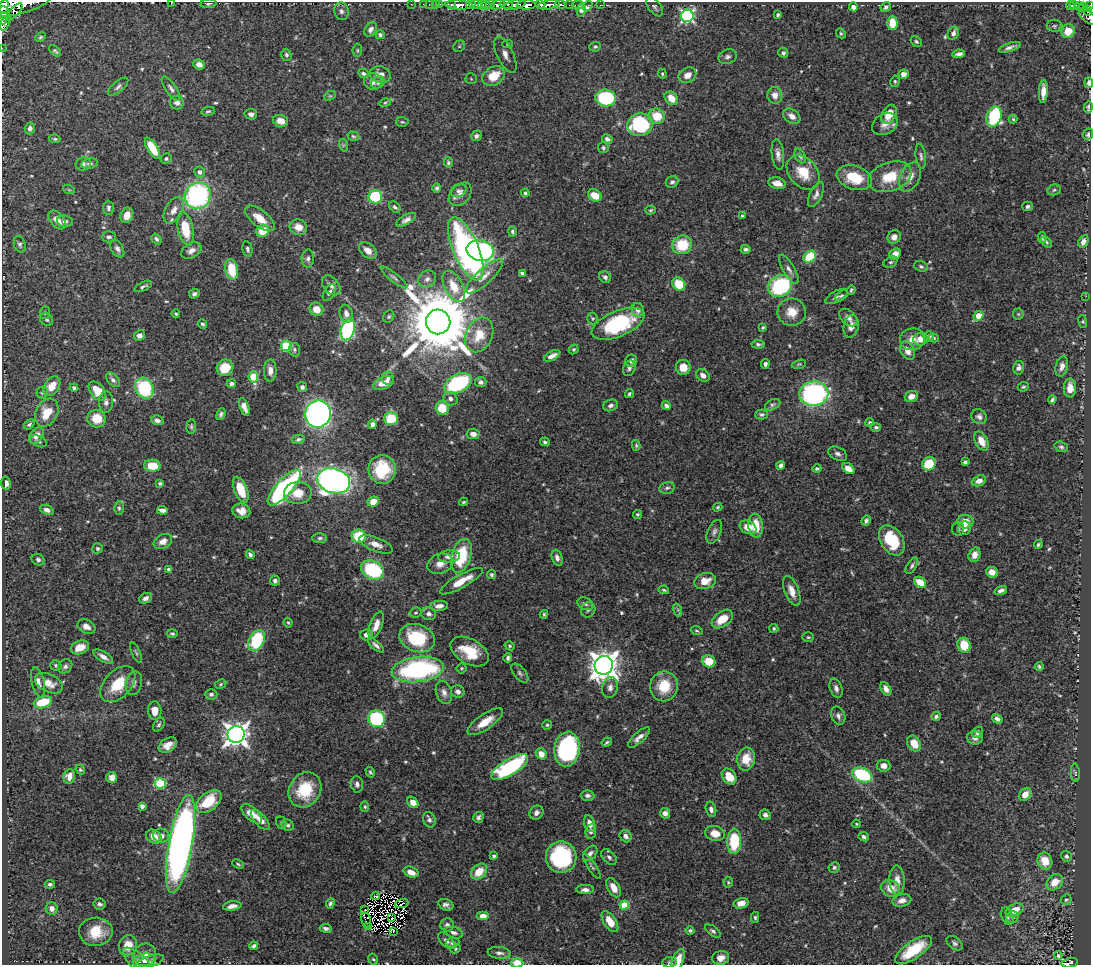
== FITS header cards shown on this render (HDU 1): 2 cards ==
NAXIS1  =                 1089
NAXIS2  =                  963

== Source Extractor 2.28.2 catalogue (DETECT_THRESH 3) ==
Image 1089 x 963 px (HDU 1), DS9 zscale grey, 1 PNG px = 1 image px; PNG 1093 x 967 px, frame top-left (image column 1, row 963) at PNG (2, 2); each listed source drawn as its Kron ellipse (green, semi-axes under 4 px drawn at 4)
Background 0.531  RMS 0.014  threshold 0.0414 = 3 sigma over >= 5 px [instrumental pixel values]
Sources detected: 593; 6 with non-positive FLUX_AUTO (blend fragments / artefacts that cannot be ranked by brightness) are neither listed nor drawn; of the other 587, the 500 brightest by FLUX_AUTO listed and drawn (87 fainter detections omitted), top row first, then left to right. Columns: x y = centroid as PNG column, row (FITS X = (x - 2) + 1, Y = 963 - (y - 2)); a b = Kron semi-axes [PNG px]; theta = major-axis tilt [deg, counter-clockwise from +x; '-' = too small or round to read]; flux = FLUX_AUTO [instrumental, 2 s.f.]
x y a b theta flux
172 2 3 2 - 2.6
21 4 31 10 16 2000
208 4 8 4 4 1.6
411 4 2 2 - 11
423 4 2 2 - 8.1
429 4 2 2 - 7.3
436 4 3 3 - 23
440 4 2 2 - 7.3
490 4 4 3 - 72
506 4 7 3 -8 180
540 4 5 3 - 240
560 4 5 3 - 140
452 5 3 3 - 36
459 5 14 4 -4 1000
471 5 4 3 - 390
475 5 6 3 -6 380
482 5 4 3 - 65
486 5 4 2 - 110
498 5 7 4 22 410
515 5 11 4 16 420
526 5 9 4 4 740
549 5 11 4 10 570
569 5 2 2 - 38
578 5 6 2 0 23
600 5 2 2 - 6.4
1075 5 5 3 - 88
1079 5 3 2 - 51
587 6 6 3 53 13
1070 6 4 3 - 83
1084 6 3 3 - 21
1089 6 3 3 - 110
4 7 8 4 74 820
655 7 11 6 -52 2.7
853 7 4 4 - 5
886 7 5 5 - 2.4
1081 8 3 3 - 25
581 10 7 4 80 2.8
1088 10 5 3 - 52
341 11 9 7 -76 3.5
3 12 6 6 - 630
14 12 11 4 47 250
778 15 3 3 - 1.9
687 16 6 6 - 180
1088 17 10 5 -37 180
3 18 7 5 60 530
6 22 9 4 66 140
892 23 7 5 -87 20
1054 26 8 6 1 1.9
371 29 8 5 52 3.7
1068 31 7 6 - 16
841 33 5 4 - 1.4
953 33 7 5 62 4
380 35 4 4 - 2.2
40 37 5 3 - 1.3
916 41 6 4 -34 1.7
508 44 5 4 - 1.8
459 46 6 5 - 1.5
595 47 6 4 23 1.6
1010 47 11 4 18 3.7
2 48 2 2 - 5
357 50 7 4 84 1.4
55 51 7 4 -40 1.5
783 53 5 5 - 2.5
959 54 6 4 11 3.9
286 55 6 5 - 2.1
505 55 19 8 -65 10
728 57 9 7 17 3
199 64 6 5 - 4.3
363 73 6 4 -25 1.9
662 74 5 4 - 1.2
904 74 5 4 - 5.7
380 75 10 8 -14 8.2
687 75 9 7 32 8
493 76 12 9 31 30
471 79 6 5 - 1.5
373 81 9 8 - 5.3
895 81 6 4 80 1.5
378 82 7 6 - 3
1089 83 5 4 - 3.3
118 87 12 5 40 3.1
171 88 14 5 -56 3.5
1043 91 12 4 86 8.6
775 95 8 7 - 7.6
330 96 6 4 27 1.3
606 98 10 8 -6 81
671 98 7 6 - 12
177 103 7 6 - 4.5
385 103 6 4 15 1.3
1088 107 6 4 87 1.7
208 111 7 4 11 1.4
251 114 6 5 - 3.7
889 114 10 7 60 17
657 116 8 7 - 24
792 116 9 6 -35 6.7
994 117 10 7 74 84
1013 119 4 4 - 1.2
281 121 7 6 - 8.3
402 122 6 5 - 1.5
885 124 14 10 28 8.1
640 125 13 11 17 86
30 128 6 5 - 3.2
1088 134 6 5 - 2.2
353 136 6 4 -17 1.5
476 136 5 5 - 2.7
55 139 6 4 -7 1.6
607 139 5 4 - 3.4
343 145 6 4 -72 1.5
152 148 12 5 -58 27
603 148 5 5 - 1.8
778 154 15 6 -83 5.3
800 156 8 5 -59 2.5
921 156 12 5 -84 2.9
166 159 5 5 - 1.9
448 162 5 4 - 1.7
83 164 7 6 - 2.7
89 164 8 5 10 2.6
200 172 5 5 - 4.2
803 173 19 14 -48 21
890 177 22 14 19 27
910 177 16 9 65 9.4
854 178 18 12 -18 29
672 182 6 5 - 2.7
777 183 9 5 -12 8
437 188 4 4 - 2.1
69 190 6 4 -19 1.2
1054 190 7 5 15 1.8
458 191 8 6 26 3.1
525 193 4 3 - 1.5
460 194 13 9 46 6.8
816 194 13 6 65 4.3
595 195 7 6 - 14
198 196 13 12 - 180
375 197 7 6 - 60
1028 206 5 5 - 2.5
395 207 7 4 -49 1.9
108 208 7 5 -87 2.5
174 210 14 8 61 8.8
651 210 5 4 - 1.4
127 215 8 6 68 8.1
742 216 3 3 - 1.5
260 218 18 8 -39 16
57 220 11 6 -49 9.7
406 220 11 5 29 4.5
65 221 8 5 -4 3.1
298 227 9 7 -19 11
185 229 17 7 -78 31
263 231 7 6 - 21
512 231 5 4 - 1.8
109 237 7 5 1 2.6
894 237 7 6 - 5.5
1042 238 5 3 - 1.7
156 239 6 4 -56 2.5
1046 242 6 3 -40 1.6
1083 242 7 5 62 5.2
20 244 8 5 -74 2.4
682 245 10 9 - 34
117 249 9 6 -60 3.6
247 249 8 5 -79 2.1
466 249 34 12 -67 270
746 249 5 4 - 2.4
191 251 11 7 29 4.9
368 251 10 7 -43 7.9
480 251 14 10 -12 210
895 254 6 5 - 8.4
810 257 7 5 38 34
308 258 9 6 88 3.2
890 262 7 5 26 1.9
921 266 7 5 -22 2
232 269 10 6 -78 27
789 269 17 5 -60 4.9
522 273 4 3 - 2.7
484 276 24 7 42 10
394 277 16 4 -38 3.2
605 277 6 5 - 3
427 279 9 8 - 4.5
679 284 7 6 - 27
331 285 11 7 -51 5
143 286 9 3 24 1.8
454 286 17 9 -62 18
780 286 12 10 30 85
851 290 5 3 - 1.4
329 292 9 5 60 2.8
194 294 5 4 - 2.9
841 296 7 4 30 1.5
1086 296 2 2 - 10
836 297 12 5 27 2.9
316 309 7 6 - 12
638 310 7 6 - 3.9
792 312 14 13 - 13
45 313 6 5 - 1.5
176 314 4 3 - 1.3
346 314 9 6 -74 5
1018 314 5 5 - 1.4
389 316 6 5 - 1.7
978 316 5 4 - 20
848 317 10 7 -42 4.8
593 318 6 5 - 1.4
47 320 7 6 - 2.1
1083 321 6 4 -72 1.4
438 322 12 12 - 12000
202 324 5 4 - 1.9
618 324 28 13 23 85
851 326 11 7 78 7
763 327 3 3 - 1.2
348 330 11 6 72 160
479 335 18 13 64 22
139 336 5 5 - 4.8
929 336 5 5 - 3.8
934 338 5 4 - 1.4
912 339 12 11 - 10
920 339 7 6 - 9
758 344 6 4 -6 1.9
286 346 5 5 - 63
574 349 5 4 - 1.5
294 350 7 5 -82 1.9
907 351 10 6 -65 8.5
552 356 9 4 27 6.1
631 361 6 5 - 4.7
765 364 5 4 - 2.6
799 364 7 4 14 1.3
1062 366 10 6 76 4.8
683 367 7 7 - 13
225 368 8 8 - 18
629 368 8 6 67 2.7
1019 368 7 5 78 3.4
270 370 11 6 89 6.4
703 375 7 5 -40 5.4
253 377 6 5 - 40
388 378 7 5 -81 3.1
113 380 9 5 -47 3.2
481 382 6 5 - 3.3
383 383 11 6 25 14
458 383 15 9 25 100
231 384 4 4 - 2.8
52 386 11 7 56 13
302 387 5 4 - 2.6
1023 387 6 4 22 1.7
74 388 4 4 - 2.2
144 388 11 8 -63 72
1070 388 9 6 88 7.9
97 391 11 7 -51 19
42 392 6 5 - 1.8
629 394 5 4 - 2
814 394 14 12 6 180
911 396 7 5 20 8.3
450 399 7 6 - 2.9
1052 399 4 3 - 1.7
106 402 11 7 89 4.4
610 405 8 5 19 3.4
773 405 8 5 24 2.2
666 406 4 4 - 3
244 407 9 4 -69 6.1
442 408 7 6 - 22
47 413 15 10 62 20
221 414 6 4 69 2.3
318 414 13 13 - 390
761 414 6 5 - 2.2
979 417 8 7 - 3.7
96 419 9 8 - 19
391 419 7 6 - 25
157 420 6 5 - 3.7
870 422 4 4 - 1.4
29 424 6 4 41 2.1
372 424 5 4 - 4
191 426 7 4 84 1.7
876 427 5 4 - 1.9
473 434 6 5 - 5.1
36 436 9 6 53 8.2
298 439 6 4 14 2.3
39 441 9 5 -22 2.2
981 441 10 6 -62 10
545 442 5 4 - 1.9
636 445 5 4 - 1.4
1061 447 7 5 -18 2.1
838 454 10 6 -28 3.5
965 462 4 3 - 2
929 464 7 6 - 27
781 465 4 4 - 3
152 466 8 6 -3 20
817 468 4 4 - 1.8
382 469 14 13 - 42
848 469 7 4 -39 9.2
334 481 16 12 -16 480
979 481 7 5 22 5.9
6 483 6 5 - 5.9
160 483 4 4 - 1.6
284 488 22 8 48 190
667 488 8 6 12 2.2
241 490 13 6 -68 24
298 493 14 11 4 14
373 501 6 5 - 13
463 502 4 3 - 1.2
718 507 5 3 - 1.4
119 508 7 5 -88 1.9
47 510 7 4 -21 3.8
162 510 5 4 - 4.8
241 511 9 7 -15 7.7
637 514 4 4 - 1.2
866 521 5 4 - 2.1
965 522 8 7 - 14
756 526 12 7 -83 20
748 527 9 6 -27 12
964 528 7 6 - 6.1
958 529 7 6 - 1.7
714 532 12 6 66 3.4
359 536 7 7 - 33
320 538 7 5 1 2.2
892 540 16 11 -57 46
163 541 10 7 28 7.2
376 544 18 7 -22 8.8
1038 545 4 3 - 1.6
97 548 5 5 - 2.1
250 554 5 3 - 2.2
975 555 7 6 - 8.4
449 556 11 6 4 6.1
461 556 17 9 73 51
557 558 8 5 -71 3.9
38 560 6 5 - 2.9
440 564 13 9 21 8.6
912 566 9 4 58 2.2
169 570 4 4 - 3.6
373 570 12 9 -26 76
992 572 6 5 - 8.4
491 575 4 4 - 1.9
275 581 5 5 - 2.7
461 581 24 6 29 17
705 581 11 7 15 11
920 582 6 5 - 16
664 590 5 3 - 1.3
1001 590 7 4 17 3.5
792 591 15 7 -68 9.4
145 598 7 5 25 3.9
585 604 8 6 -26 2.6
439 606 9 5 5 6.3
588 610 8 7 - 2.6
678 610 7 4 -72 1.9
416 613 6 5 - 1.6
429 614 7 6 - 3.6
544 614 4 3 - 1.4
722 619 12 7 36 17
288 623 5 3 - 1.2
376 625 14 6 69 9.3
86 626 9 6 -26 6.6
774 628 4 4 - 1.6
697 631 6 4 -21 1.3
172 634 5 4 - 1.7
367 635 6 5 - 5.9
808 637 6 4 -1 1.3
417 638 18 13 -20 56
257 640 11 7 61 66
376 645 10 4 -41 3.5
964 645 7 6 - 24
510 646 5 4 - 1.6
80 647 9 6 21 14
470 652 21 12 -30 28
136 653 11 3 -66 1.7
103 657 11 5 -32 5.5
508 658 4 3 - 2.3
709 661 7 6 - 17
56 665 6 5 - 2.1
604 665 9 9 - 1300
65 666 8 6 43 2.8
1039 666 4 4 - 1.5
461 668 5 5 - 1.4
418 669 26 12 7 170
520 673 11 6 -49 2.7
38 682 15 6 -77 6.7
49 683 15 9 -26 11
134 683 12 8 77 4.4
118 684 21 13 47 30
221 684 6 4 28 1.3
664 686 15 14 - 26
610 687 10 7 77 5.4
836 688 10 6 -69 3.9
886 689 7 4 -60 4.7
444 692 12 8 -73 5.3
458 692 6 6 - 3.6
211 694 6 5 - 2.7
43 702 9 6 17 32
155 711 9 6 -88 11
838 716 9 6 -66 3.9
936 716 5 4 - 2.3
377 719 8 8 - 98
997 719 6 4 -34 3.9
485 722 21 7 34 15
159 725 7 5 58 2.1
547 725 5 4 - 1.5
978 732 6 5 - 2.8
236 735 8 8 - 840
639 737 14 5 42 5.7
975 738 8 6 -8 4.3
607 742 5 3 - 1.7
914 743 8 6 -56 14
168 745 10 6 34 8.3
567 749 17 12 83 150
541 754 6 5 - 9.3
746 759 11 9 80 19
884 766 7 6 - 5.5
510 767 21 8 32 130
80 770 5 4 - 1.3
370 772 5 4 - 1.6
1075 773 9 4 -86 1.8
862 775 10 7 -23 82
69 776 7 6 - 6.8
112 777 5 5 - 5.3
729 777 8 6 -53 18
160 783 6 5 - 66
357 784 8 6 -80 3.2
305 790 18 15 57 37
1025 794 7 5 45 8.2
587 795 7 5 -1 2.8
209 801 15 9 39 36
413 802 6 5 - 9
142 806 4 4 - 4
365 807 5 4 - 1.3
711 809 7 5 -76 3.8
536 813 7 6 - 4.4
665 813 5 5 - 5.4
252 814 12 6 -42 11
765 815 6 5 - 3.1
478 817 5 5 - 2.5
260 820 12 6 -48 7.4
429 820 8 6 -69 3.2
281 823 6 5 - 1.6
590 824 8 5 -72 6.5
856 824 4 3 - 1.2
288 825 6 5 - 2.2
591 831 7 5 80 2.4
715 833 10 7 -13 13
161 836 8 7 - 5.4
626 836 6 5 - 4.2
154 837 8 6 -34 10
864 837 5 4 - 2.5
734 841 12 7 88 54
181 844 50 12 80 600
590 853 9 6 48 3.4
494 856 4 3 - 1.8
1066 856 5 5 - 1.9
561 857 16 15 - 98
609 857 9 6 -46 3.1
1045 861 9 7 -71 16
238 864 6 4 -23 1.3
592 866 15 4 -57 2.1
834 867 6 5 - 2.3
411 872 8 5 -18 8.3
479 872 9 6 44 18
897 880 15 7 -88 9.1
728 882 5 4 - 1.3
1055 882 9 7 41 12
50 884 5 4 - 2
614 888 10 6 -61 9.9
891 888 10 8 -32 13
585 890 9 4 2 4.4
375 896 4 2 - 5.4
902 900 9 6 14 6.2
1066 900 5 5 - 1.7
330 903 5 4 - 2.5
741 903 7 5 15 9.1
99 904 6 5 - 2.8
402 904 7 2 20 1.2
446 905 8 5 -23 3.6
624 905 5 4 - 35
232 906 9 4 9 6
52 908 6 6 - 5.5
365 909 2 2 - 1.1
1015 910 9 6 26 14
483 916 6 4 0 7.5
1007 916 9 5 -70 2.7
755 917 5 4 - 1.7
1013 917 6 5 - 1.9
391 918 2 2 - 1.4
366 920 8 5 -79 4.2
610 921 12 6 -56 15
447 925 6 6 - 3.2
369 926 3 2 - 3.3
326 928 6 4 -8 3.1
690 930 4 4 - 1.7
713 931 9 4 -36 2.4
96 932 17 14 2 23
393 932 3 2 - 2.5
454 933 9 5 -15 3.4
446 941 10 5 -44 3.6
452 943 7 5 9 2.3
955 943 9 6 -37 2.5
128 945 10 9 - 15
254 946 4 3 - 2.5
456 949 5 4 - 1.2
913 950 21 8 34 38
499 953 12 6 -6 4.1
145 955 12 11 - 7.7
1058 955 4 3 - 1.5
721 958 8 7 - 7.1
373 959 6 4 -58 1.4
678 960 12 5 67 12
137 961 17 7 -41 5.7
144 961 11 7 12 4
150 962 15 5 18 3.8
670 962 7 5 4 1.7
517 963 6 4 -2 12
1070 963 8 4 12 110
At the frame edge (FLAGS 8, measured only in part): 13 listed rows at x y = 172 2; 21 4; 1089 6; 4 7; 3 12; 1088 17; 3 18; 2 48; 1089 83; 1088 134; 678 960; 517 963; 1070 963
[87 fainter detections neither listed nor drawn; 6 non-positive-flux detections neither listed nor drawn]